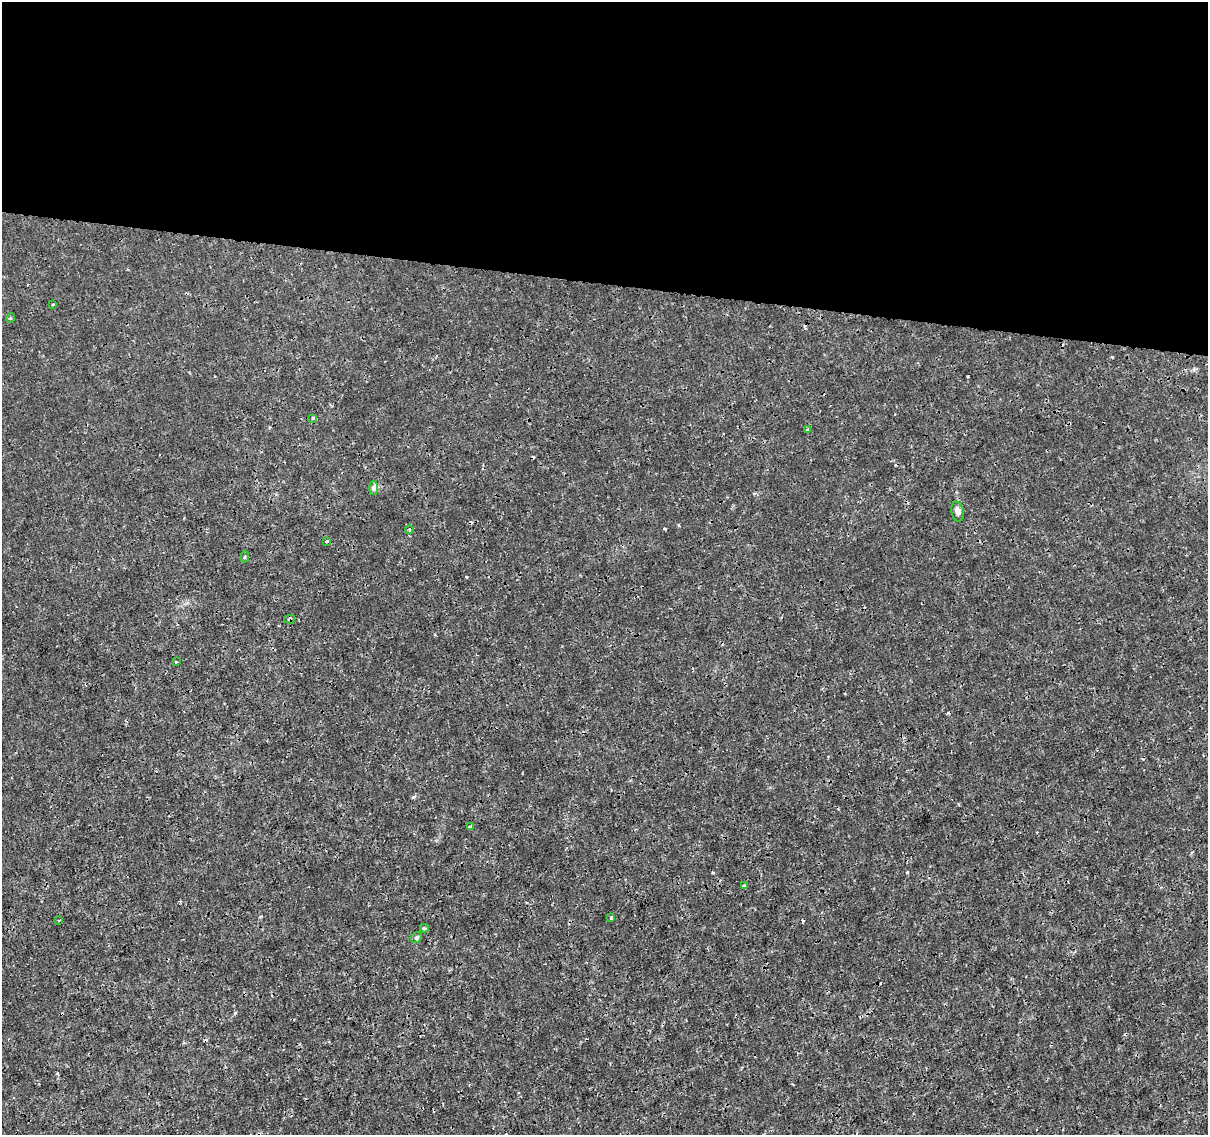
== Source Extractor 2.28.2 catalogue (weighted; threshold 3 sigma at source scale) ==
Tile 3 of 4 x 4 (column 3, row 1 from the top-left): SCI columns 2420-3625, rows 3683-4815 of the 4830 x 5040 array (HDU 1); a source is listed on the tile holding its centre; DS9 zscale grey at full resolution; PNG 1210 x 1137 px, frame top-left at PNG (2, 2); each listed source drawn as its Kron ellipse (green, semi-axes under 4 px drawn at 4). Shown black and unused: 25% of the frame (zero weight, under 3 of 4 exposures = <1% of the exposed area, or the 3 px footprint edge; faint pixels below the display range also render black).
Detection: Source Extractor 2.28.2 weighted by HDU 2 'WHT'; one run over the whole footprint, this tile lists its part. Background -1.32e-04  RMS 8.0e-04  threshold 0.0036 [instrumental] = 3 sigma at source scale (4.5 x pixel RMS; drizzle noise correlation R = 1.50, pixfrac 1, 0.0396/0.0396 arcsec/px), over >= 5 px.
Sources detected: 18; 1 cosmic-ray / hot-pixel residue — neither listed nor drawn; the other 17 listed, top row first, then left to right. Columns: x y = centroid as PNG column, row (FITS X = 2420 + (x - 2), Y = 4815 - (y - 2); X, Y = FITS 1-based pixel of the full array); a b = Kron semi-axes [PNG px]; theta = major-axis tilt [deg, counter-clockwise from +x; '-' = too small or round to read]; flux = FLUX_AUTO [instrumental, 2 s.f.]
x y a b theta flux
53 304 3 3 - 0.088
11 318 5 3 - 0.065
313 418 4 4 - 0.11
808 429 3 3 - 0.15
373 488 7 4 -90 0.18
958 512 10 6 -79 0.31
409 529 4 3 - 0.11
327 541 3 3 - 0.21
245 557 5 3 - 0.1
290 619 5 4 - 0.1
176 662 4 2 - 0.065
470 827 3 3 - 0.15
744 886 3 3 - 0.22
611 918 4 3 - 0.1
59 920 4 2 - 0.069
424 928 4 3 - 0.11
416 937 6 5 - 0.13
Overlapping masked pixels (flux is a lower limit): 1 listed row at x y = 290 619